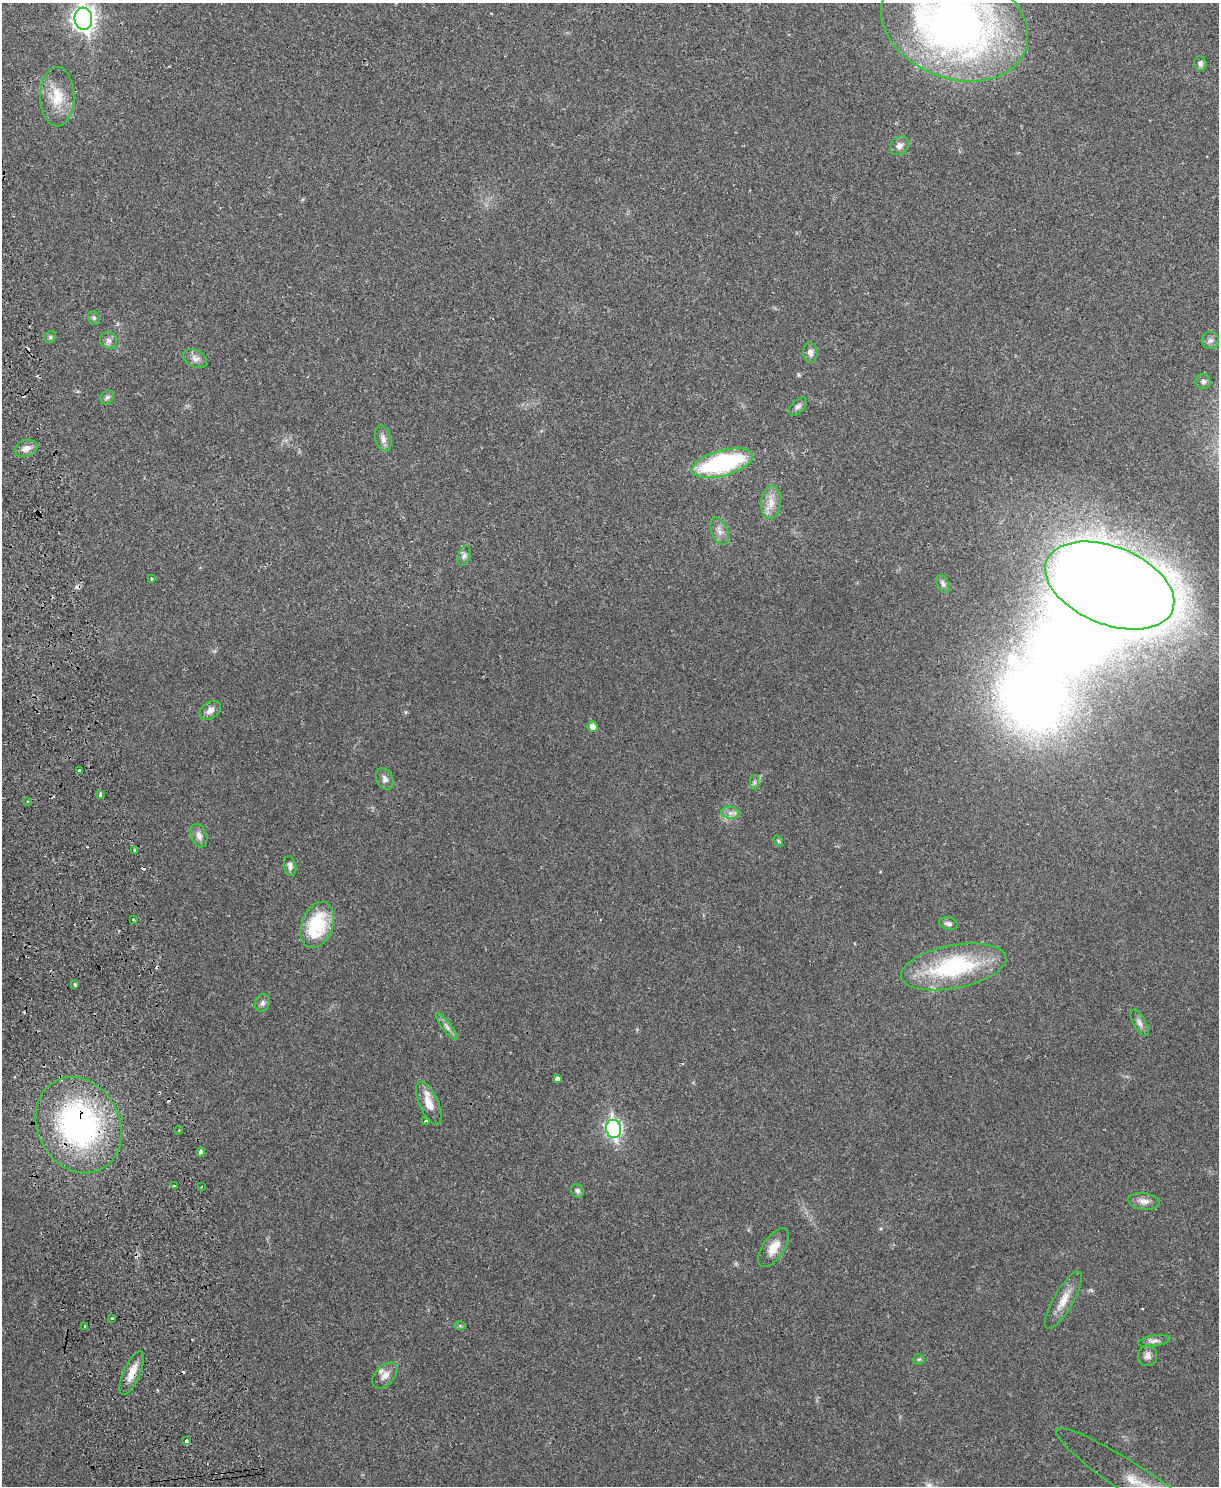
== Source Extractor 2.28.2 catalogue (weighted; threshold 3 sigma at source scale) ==
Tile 7 of 4 x 3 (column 3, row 2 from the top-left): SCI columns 2490-3706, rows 1641-3124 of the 4981 x 4874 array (HDU 1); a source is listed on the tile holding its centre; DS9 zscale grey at full resolution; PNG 1221 x 1488 px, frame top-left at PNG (2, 3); each listed source drawn as its Kron ellipse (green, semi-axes under 4 px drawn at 4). Shown black and unused: <1% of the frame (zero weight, under 2 of 3 exposures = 3% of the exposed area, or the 3 px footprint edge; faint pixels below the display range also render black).
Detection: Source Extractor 2.28.2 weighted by HDU 2 'WHT'; one run over the whole footprint, this tile lists its part. Background 0.0313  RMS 0.0043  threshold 0.0194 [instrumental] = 3 sigma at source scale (4.5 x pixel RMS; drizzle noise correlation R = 1.50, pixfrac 1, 0.05/0.05 arcsec/px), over >= 5 px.
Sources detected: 80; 2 inside a brighter object's white glare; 11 cosmic-ray / hot-pixel residue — neither listed nor drawn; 1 inside a brighter listed object's ellipse — not listed separately; the other 66 listed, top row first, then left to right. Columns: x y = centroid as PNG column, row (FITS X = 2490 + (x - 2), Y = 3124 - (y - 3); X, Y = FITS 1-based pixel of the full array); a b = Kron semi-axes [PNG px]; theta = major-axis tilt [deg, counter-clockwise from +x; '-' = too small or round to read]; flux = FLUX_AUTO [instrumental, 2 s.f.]
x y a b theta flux
83 19 11 9 -83 270
955 24 76 54 -21 270
1200 64 7 6 - 1.2
57 97 29 17 90 11
899 146 10 8 42 2.1
94 318 7 5 -63 0.84
50 337 6 5 - 0.73
1210 340 8 8 - 1.5
108 341 9 8 - 1.7
810 353 10 7 -82 2.2
195 359 13 8 -28 2.3
1203 382 8 7 - 1.2
107 397 7 6 - 1
798 407 11 6 48 1.4
383 438 13 8 -75 2.4
26 448 12 8 20 2.9
722 463 31 12 15 55
771 503 16 10 84 4.7
719 531 14 8 -68 2.7
464 556 10 6 74 1.4
151 579 3 3 - 0.55
943 584 9 6 -61 1.3
1110 585 68 39 -22 1100
210 710 12 8 37 2.5
592 727 5 5 - 2.8
79 770 3 3 - 1.4
385 779 11 8 -65 1.9
754 782 7 4 89 0.87
100 795 4 3 - 1.2
27 801 3 2 - 0.61
730 813 9 6 -6 1.8
199 836 12 8 -70 2.3
778 841 6 4 -60 0.51
135 850 3 3 - 0.7
290 866 10 6 -80 1.7
134 920 3 3 - 1.4
949 924 9 6 -14 1.4
317 925 24 15 69 25
954 967 53 21 11 49
75 985 3 3 - 1.7
263 1003 9 7 64 1.4
1140 1023 15 6 -60 1.8
447 1027 16 4 -51 1.7
557 1079 4 4 - 6.4
429 1103 23 9 -66 6.2
426 1120 4 3 - 0.46
79 1125 50 41 -63 110
614 1129 9 7 -79 110
179 1130 4 3 - 0.37
201 1152 5 4 - 1.3
174 1186 3 3 - 0.96
201 1187 3 2 - 0.28
577 1191 7 6 - 1.2
1144 1201 16 8 -7 2.9
774 1248 22 10 56 5.3
1063 1300 32 10 60 6.2
112 1318 3 3 - 0.81
460 1326 6 4 -2 0.59
85 1327 3 3 - 1.3
1154 1341 16 5 10 1.9
1148 1356 10 9 - 2.1
919 1359 5 5 - 0.63
132 1373 23 8 66 5.8
385 1375 15 9 47 3
186 1441 4 3 - 2.8
1133 1480 91 15 -33 17
Overlapping masked pixels (flux is a lower limit): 3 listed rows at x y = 79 1125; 132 1373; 186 1441
Isophote crosses this tile's border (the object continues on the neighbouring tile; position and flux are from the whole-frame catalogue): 3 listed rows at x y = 83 19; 955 24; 1133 1480